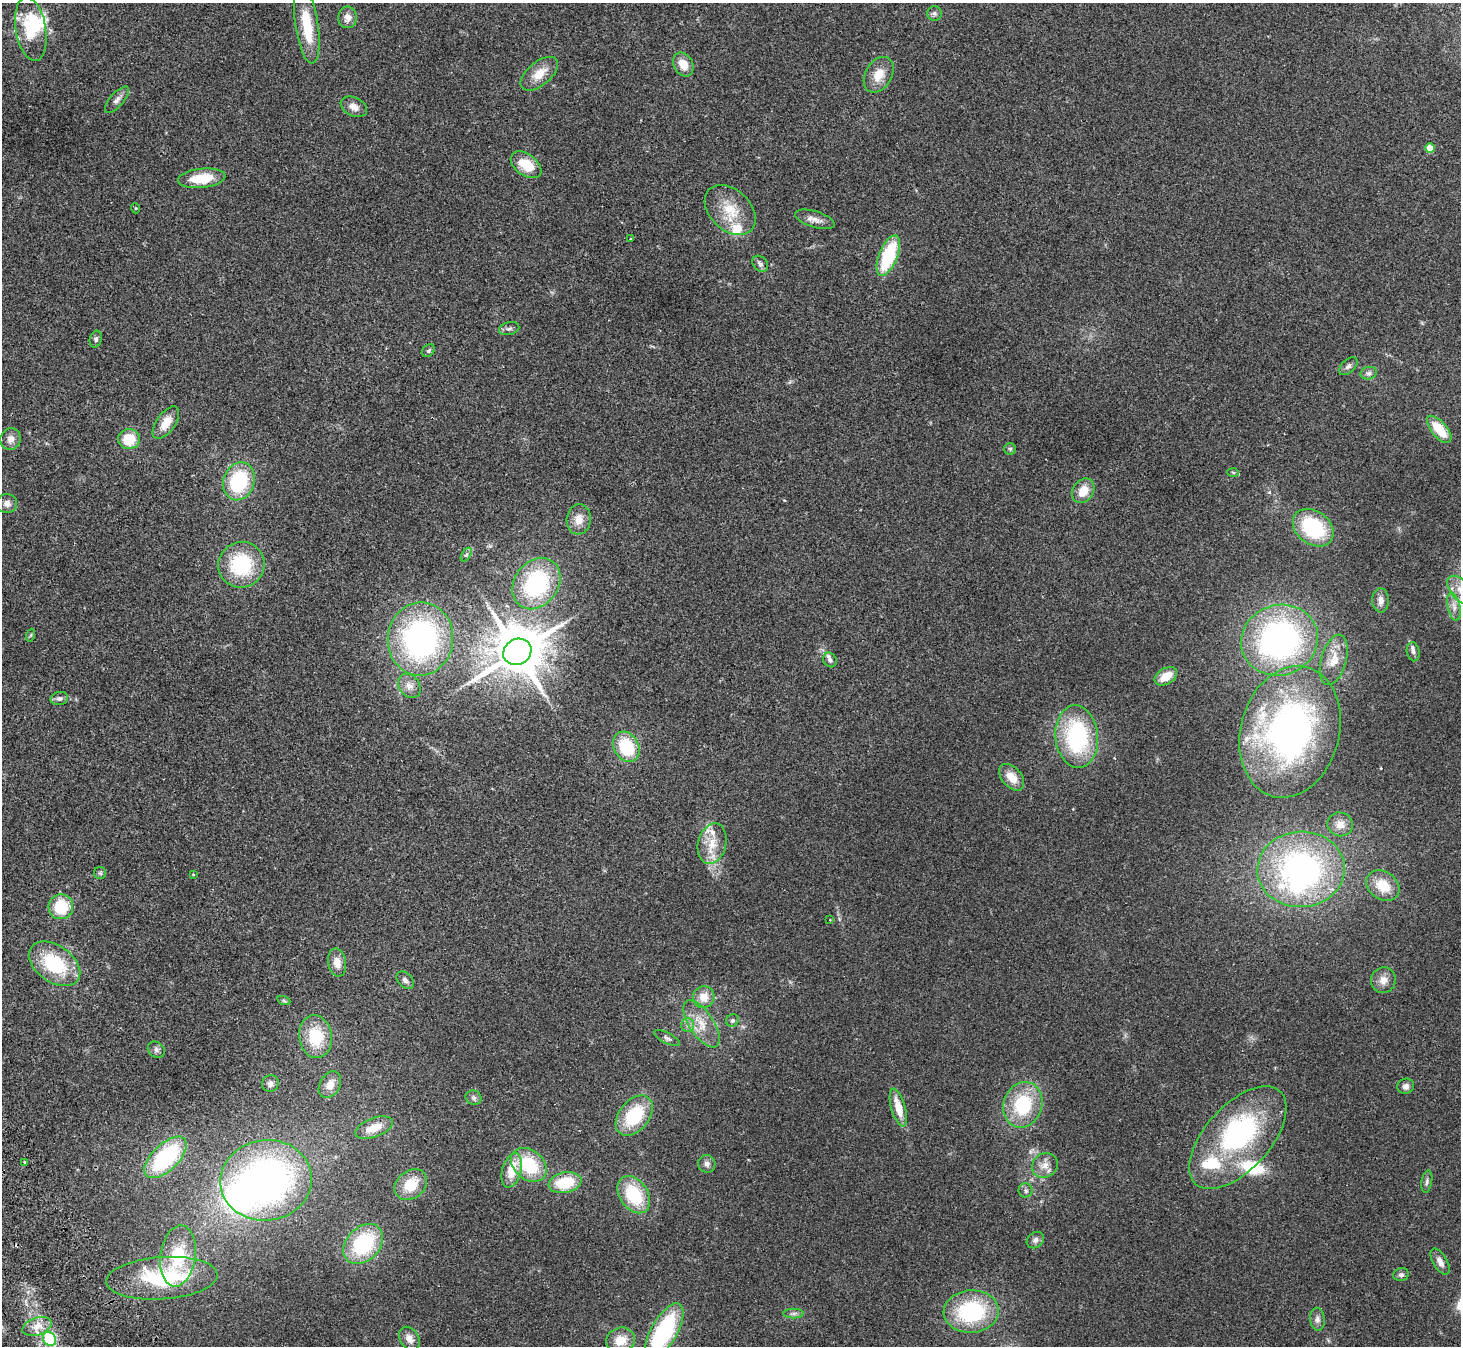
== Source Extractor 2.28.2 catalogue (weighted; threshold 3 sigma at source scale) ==
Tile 7 of 4 x 4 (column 3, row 2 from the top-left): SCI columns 2971-4429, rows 2885-4228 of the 5943 x 5903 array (HDU 1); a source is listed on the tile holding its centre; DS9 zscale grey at full resolution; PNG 1463 x 1348 px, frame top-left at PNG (2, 3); each listed source drawn as its Kron ellipse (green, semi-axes under 4 px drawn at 4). Shown black and unused: <1% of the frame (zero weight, under 2 of 3 exposures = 3% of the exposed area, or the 3 px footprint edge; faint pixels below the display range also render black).
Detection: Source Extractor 2.28.2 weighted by HDU 2 'WHT'; one run over the whole footprint, this tile lists its part. Background 0.109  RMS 0.0092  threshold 0.0413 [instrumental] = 3 sigma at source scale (4.5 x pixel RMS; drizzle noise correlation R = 1.50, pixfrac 1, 0.05/0.05 arcsec/px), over >= 5 px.
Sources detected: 124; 6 inside a brighter object's white glare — neither listed nor drawn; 9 inside a brighter listed object's ellipse — not listed separately; the other 109 listed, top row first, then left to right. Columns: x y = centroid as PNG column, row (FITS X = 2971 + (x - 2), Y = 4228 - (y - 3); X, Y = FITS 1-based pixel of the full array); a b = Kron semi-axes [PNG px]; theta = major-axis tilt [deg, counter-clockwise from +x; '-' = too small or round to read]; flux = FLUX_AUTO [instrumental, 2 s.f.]
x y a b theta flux
934 13 7 7 - 2.4
348 17 11 9 87 6.4
307 25 39 11 -81 32
31 29 32 15 -80 39
683 64 12 9 -60 13
539 74 22 11 40 15
879 75 19 13 60 15
117 100 16 7 49 4.5
354 107 14 9 -27 6.4
1430 148 5 4 - 21
526 165 17 10 -37 23
202 178 24 9 6 26
135 208 5 3 - 0.71
730 210 29 20 -44 27
815 219 20 8 -17 6.5
631 239 3 3 - 1.3
888 256 21 9 69 60
760 264 9 7 -50 3.2
509 329 10 6 12 2.6
96 339 8 6 73 2.1
428 351 7 5 43 1.8
1348 366 11 6 42 2.7
1369 373 8 6 14 2.7
166 423 18 9 55 13
1439 429 16 7 -50 26
11 439 11 10 - 6.1
129 439 11 10 - 22
1010 449 6 5 - 1.8
1233 472 6 4 -3 1.1
239 481 19 15 71 65
1083 491 13 10 57 13
7 503 10 9 - 5.2
579 519 15 12 84 11
1313 528 22 16 -38 66
466 555 7 4 58 1.9
241 565 23 23 - 62
536 583 27 22 53 91
1460 590 17 9 -49 11
1381 600 12 8 -88 5.7
1454 607 14 6 -77 5.6
31 635 6 4 71 1.3
420 639 36 32 83 220
1280 640 39 35 19 250
517 652 14 12 30 5000
1413 652 9 6 -79 3.2
830 660 7 6 - 2.8
1334 660 26 12 74 16
1166 676 12 8 32 15
409 686 13 10 -52 6.7
59 698 9 6 12 3.2
1290 732 67 49 75 340
1077 737 31 21 -85 99
626 747 16 12 -61 43
1012 777 15 9 -49 13
1340 824 13 12 - 8.4
712 844 21 14 76 18
1301 869 44 38 3 250
100 873 6 6 - 1.6
193 875 4 3 - 0.6
1383 886 18 13 -34 22
61 907 12 12 - 35
830 920 3 2 - 0.72
337 962 14 9 -80 9.2
55 964 29 18 -35 57
405 980 10 7 -46 3.7
1383 980 13 12 - 7.9
704 997 11 11 - 12
284 1001 7 4 -19 1.3
732 1020 6 6 - 2.4
701 1024 27 12 -56 18
688 1025 7 6 - 3.2
315 1037 21 16 -82 37
667 1038 14 5 -27 2.9
156 1050 9 7 -40 3
270 1084 8 8 - 3.8
330 1085 14 10 61 9.2
1406 1086 8 7 - 3.6
473 1098 8 7 - 2.5
1023 1105 23 19 70 54
898 1107 19 7 -74 17
634 1116 23 15 51 45
374 1128 20 9 21 15
1238 1138 63 32 48 140
166 1157 26 13 44 89
25 1163 3 3 - 1.6
707 1164 9 8 - 3.9
529 1165 20 14 -40 44
1045 1165 13 12 - 8.4
512 1170 17 9 75 20
266 1180 46 40 7 350
1427 1182 11 5 81 2.6
565 1183 16 10 12 32
411 1185 18 13 39 23
1025 1190 7 7 - 2.4
634 1195 20 14 -56 45
1035 1240 9 7 37 3.6
363 1244 23 16 46 73
178 1256 31 17 81 45
1440 1262 14 7 -59 5.3
1401 1275 8 6 12 2.5
162 1278 55 21 4 89
971 1311 27 21 4 82
794 1313 10 5 0 2.7
1317 1319 11 7 -84 4
37 1326 15 9 18 9.7
664 1331 31 13 60 110
49 1339 7 6 - 42
409 1339 13 9 -56 6.8
620 1340 14 12 24 15
Isophote crosses this tile's border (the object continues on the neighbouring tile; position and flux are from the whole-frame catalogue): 2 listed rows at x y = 1460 590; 664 1331